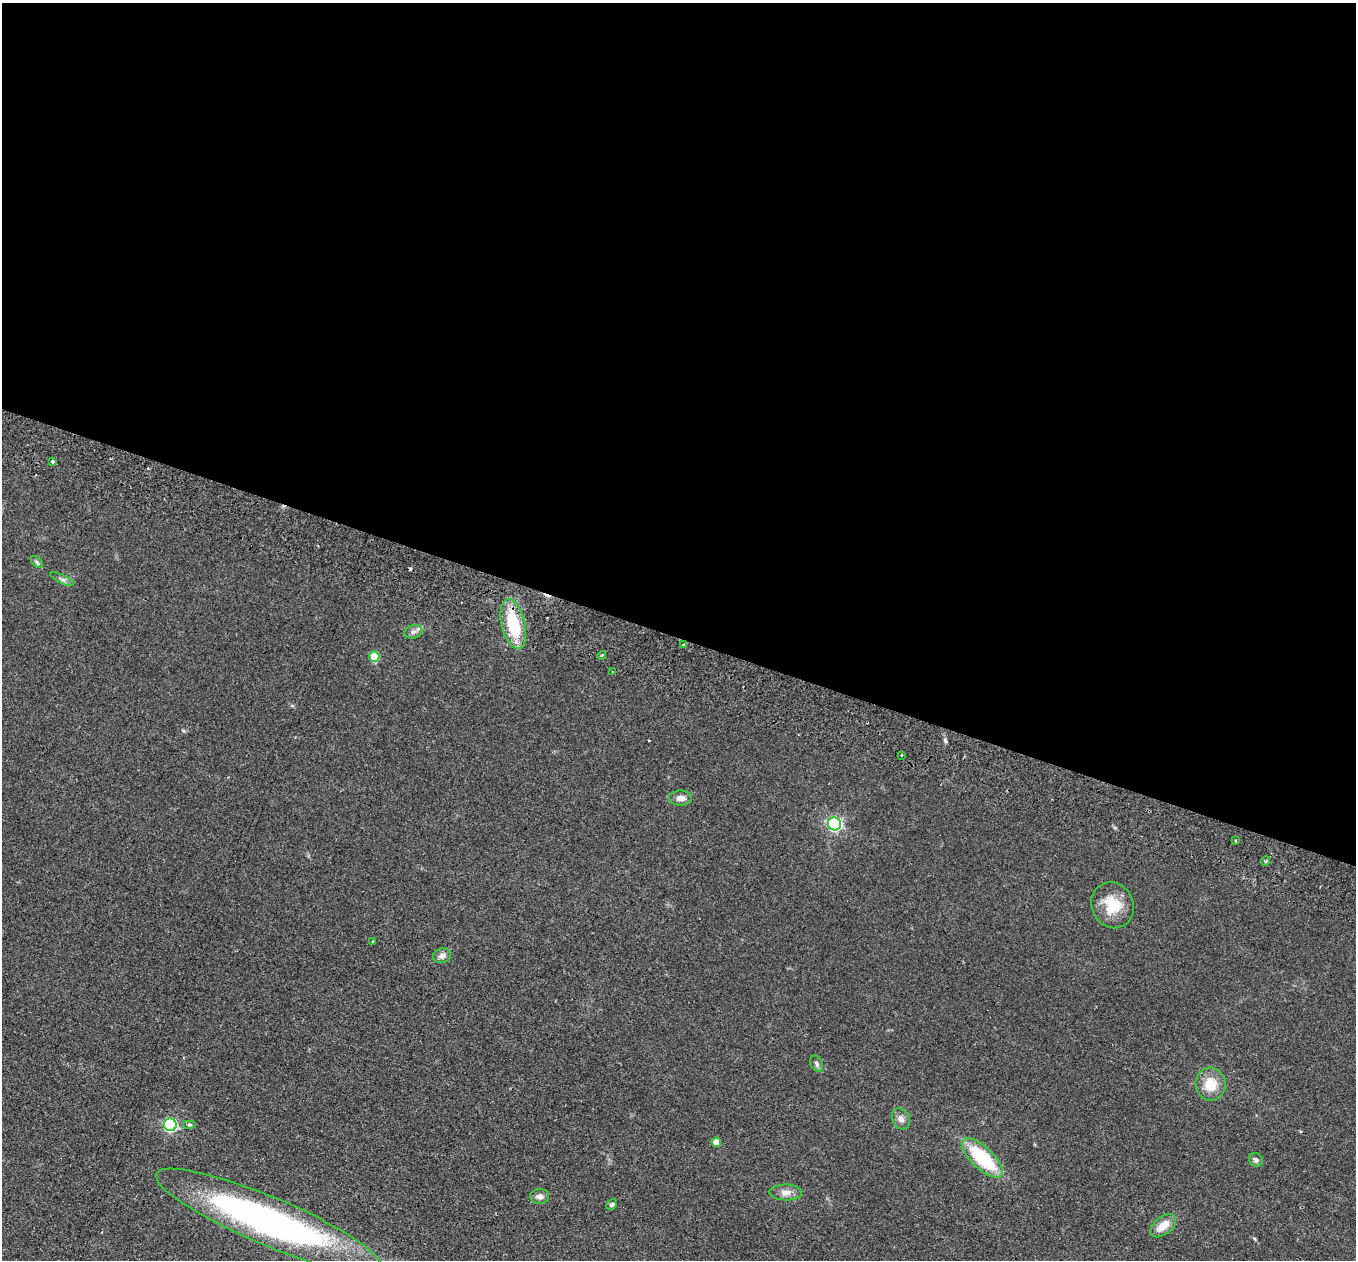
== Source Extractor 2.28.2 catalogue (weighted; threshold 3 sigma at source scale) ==
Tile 3 of 4 x 4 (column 3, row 1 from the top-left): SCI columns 2733-4086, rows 4095-5352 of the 5464 x 5543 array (HDU 1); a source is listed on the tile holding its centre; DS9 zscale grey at full resolution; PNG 1358 x 1262 px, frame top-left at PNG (2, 3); each listed source drawn as its Kron ellipse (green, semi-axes under 4 px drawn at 4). Shown black and unused: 51% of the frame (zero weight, under 2 of 3 exposures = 3% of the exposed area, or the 3 px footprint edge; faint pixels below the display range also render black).
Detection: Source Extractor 2.28.2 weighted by HDU 2 'WHT'; one run over the whole footprint, this tile lists its part. Background 0.114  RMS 0.011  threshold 0.0476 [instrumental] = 3 sigma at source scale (4.5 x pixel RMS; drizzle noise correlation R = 1.50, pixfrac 1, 0.05/0.05 arcsec/px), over >= 5 px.
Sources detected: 33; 3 cosmic-ray / hot-pixel residue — neither listed nor drawn; the other 30 listed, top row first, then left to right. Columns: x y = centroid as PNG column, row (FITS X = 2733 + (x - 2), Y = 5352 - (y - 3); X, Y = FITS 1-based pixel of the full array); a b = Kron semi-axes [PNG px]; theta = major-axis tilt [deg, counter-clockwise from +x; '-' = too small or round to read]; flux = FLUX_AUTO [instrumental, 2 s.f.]
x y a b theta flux
52 461 3 3 - 8.2
37 562 7 4 -45 2
62 579 13 4 -26 3
513 624 25 11 -76 50
413 632 9 6 16 3.6
684 644 3 3 - 1.5
602 655 4 3 - 1
374 657 5 5 - 34
612 672 3 3 - 1.1
901 755 3 2 - 0.87
681 798 11 7 0 6.3
834 824 6 6 - 190
1235 840 3 3 - 1.2
1266 861 5 3 - 1.3
1113 905 23 20 -64 29
373 941 3 3 - 0.84
442 956 9 7 16 4.8
817 1064 8 5 -62 2.4
1211 1084 16 15 - 20
901 1119 11 8 -64 5.5
170 1125 6 6 - 140
190 1125 7 3 0 1.5
716 1142 5 4 - 8.7
982 1158 26 11 -44 70
1256 1160 7 6 - 2.9
786 1192 16 8 -1 7.3
540 1197 9 7 -2 4.6
612 1205 5 5 - 2.4
268 1221 122 24 -23 410
1163 1226 15 8 39 13
Overlapping masked pixels (flux is a lower limit): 1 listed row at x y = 513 624
Unlisted compact peaks at least as high as the median listed source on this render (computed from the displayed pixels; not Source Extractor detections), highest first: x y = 945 740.